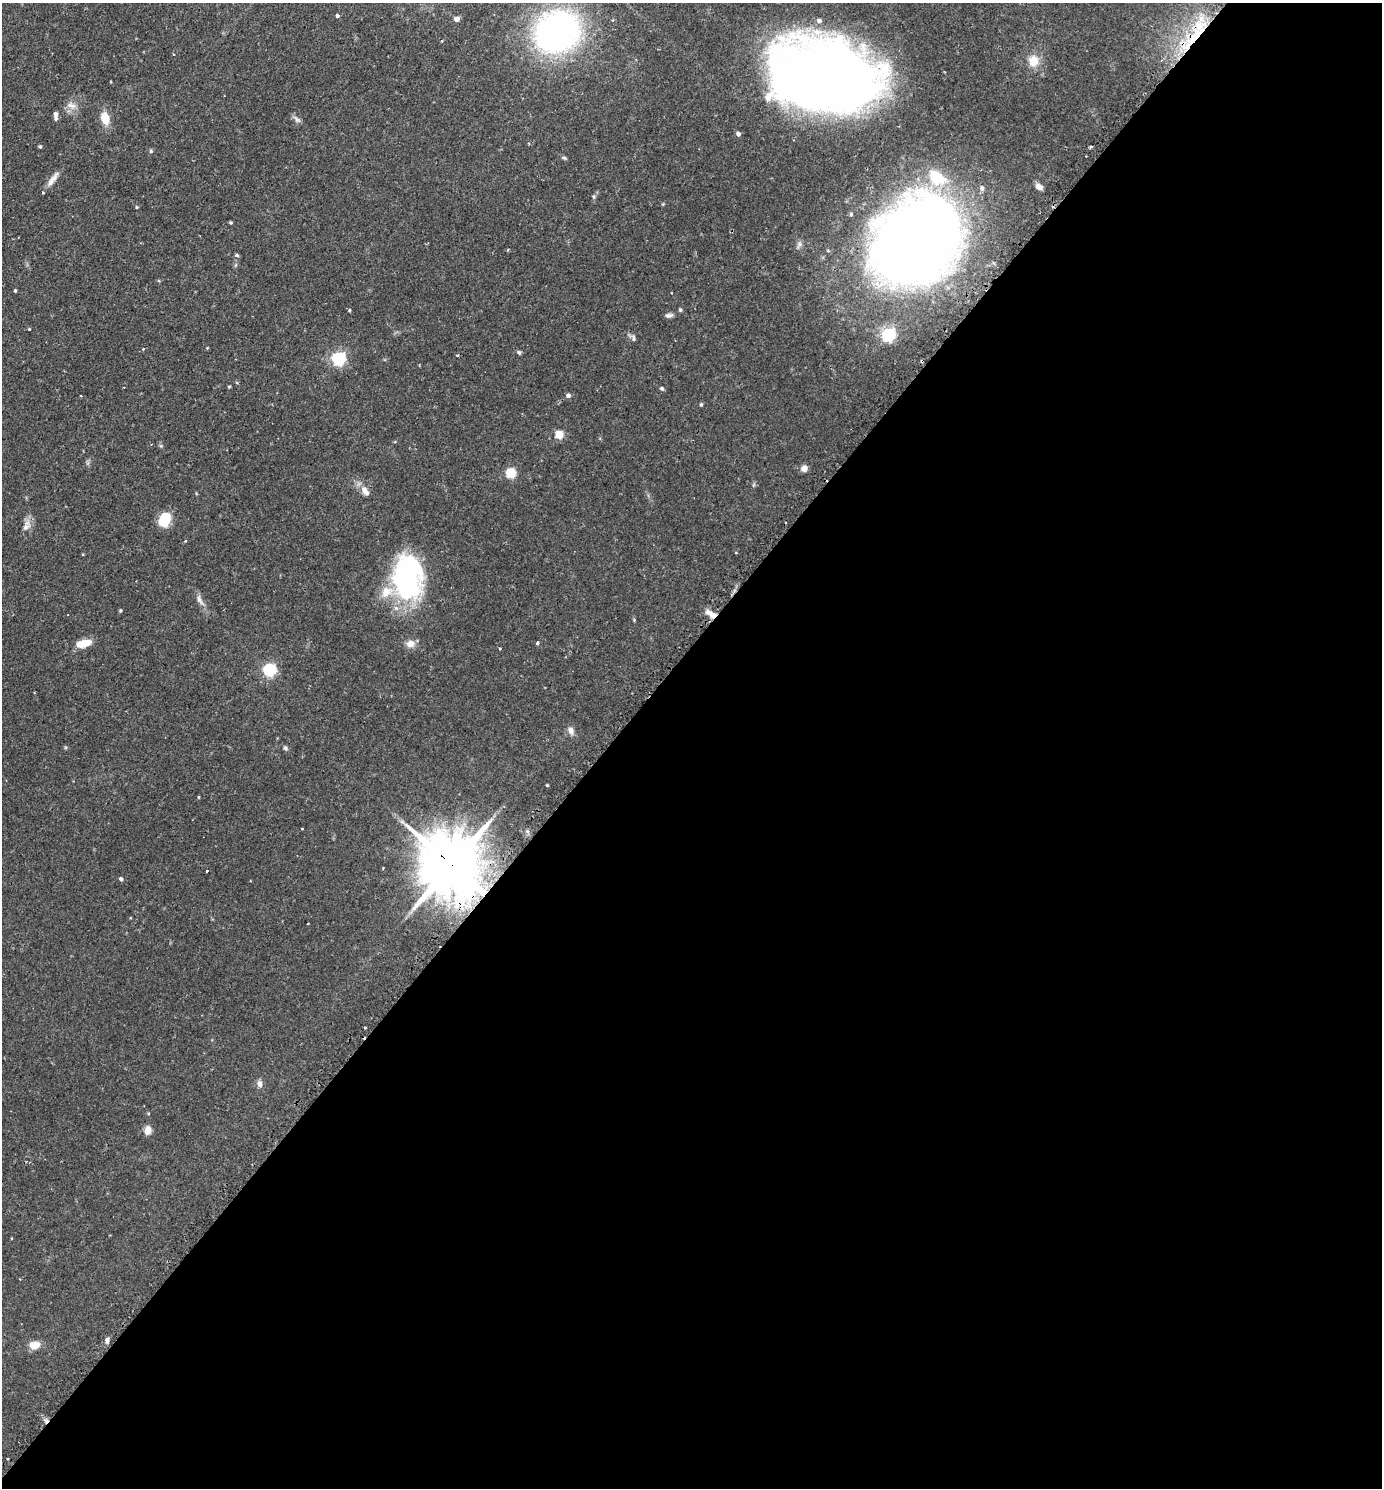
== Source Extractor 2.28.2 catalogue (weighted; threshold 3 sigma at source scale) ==
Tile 12 of 4 x 4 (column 4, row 3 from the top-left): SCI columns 4459-5838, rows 1520-3005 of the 6013 x 6010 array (HDU 1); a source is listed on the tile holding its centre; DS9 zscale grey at full resolution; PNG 1384 x 1490 px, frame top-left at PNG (2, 3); no overlay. Shown black and unused: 56% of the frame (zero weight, under 2 of 3 exposures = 3% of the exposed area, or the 3 px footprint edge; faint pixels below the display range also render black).
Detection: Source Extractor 2.28.2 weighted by HDU 2 'WHT'; one run over the whole footprint, this tile lists its part. Background 0.106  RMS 0.0055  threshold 0.0245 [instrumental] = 3 sigma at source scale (4.5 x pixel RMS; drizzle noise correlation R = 1.50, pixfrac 1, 0.05/0.05 arcsec/px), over >= 5 px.
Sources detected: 78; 2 inside a brighter object's white glare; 3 cosmic-ray / hot-pixel residue — not listed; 6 inside a brighter listed object's ellipse — not listed separately; the other 67 listed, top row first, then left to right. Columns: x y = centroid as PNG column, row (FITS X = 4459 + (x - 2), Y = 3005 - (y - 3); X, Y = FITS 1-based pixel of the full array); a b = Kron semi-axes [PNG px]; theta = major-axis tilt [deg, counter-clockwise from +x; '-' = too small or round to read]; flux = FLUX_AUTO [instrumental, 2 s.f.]
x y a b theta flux
337 16 4 4 - 1
456 19 4 4 - 3.8
557 32 35 31 26 200
1195 36 54 10 50 27
1034 61 13 11 85 7.7
824 75 97 62 -11 580
71 105 14 8 -15 3.6
56 116 10 4 -88 2.1
105 118 12 8 -73 9.1
297 119 12 5 -55 1.8
738 134 4 4 - 1.8
40 146 4 4 - 0.64
1091 147 3 2 - 1.1
151 151 5 4 - 0.7
53 179 25 7 53 4.4
1039 187 7 5 -31 3
982 188 5 4 - 2.6
137 207 4 4 - 0.51
231 223 3 3 - 0.69
915 241 79 63 43 780
237 255 6 4 -45 0.77
15 290 4 3 - 0.71
671 293 2 2 - 0.35
350 310 4 3 - 0.56
680 310 4 4 - 0.83
669 315 10 6 10 1.6
29 329 4 3 - 0.45
888 335 6 6 - 93
633 338 11 4 -82 1.1
143 349 4 3 - 0.44
519 352 5 5 - 0.95
457 355 3 3 - 0.61
338 359 6 6 - 110
922 361 3 2 - 0.93
229 387 4 3 - 0.54
662 388 5 5 - 0.85
81 396 2 2 - 0.52
568 396 5 4 - 1.7
701 404 5 4 - 0.7
559 434 5 5 - 19
804 468 7 7 - 2.6
510 473 5 5 - 33
365 491 15 8 -54 4.2
164 519 15 11 70 14
26 526 16 9 64 3.8
409 580 58 26 -59 65
200 600 18 7 -61 3.3
120 610 4 4 - 0.66
713 615 11 8 -12 3.7
84 643 16 8 15 8.4
537 643 4 3 - 1.1
410 644 10 9 - 4.1
269 670 6 5 - 88
571 730 10 7 -68 2.9
285 748 7 5 -62 1
547 785 4 3 - 0.45
453 866 23 15 -44 4700
207 871 3 3 - 0.82
121 879 4 4 - 1.3
308 923 3 2 - 0.36
365 1028 3 2 - 0.59
260 1084 10 6 -80 2.2
148 1130 9 7 81 4
11 1238 3 2 - 0.54
107 1340 8 5 85 1.7
34 1345 13 9 6 5.8
8 1459 3 2 - 0.85
Overlapping masked pixels (flux is a lower limit): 6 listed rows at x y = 1195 36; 824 75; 915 241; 922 361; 713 615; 453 866